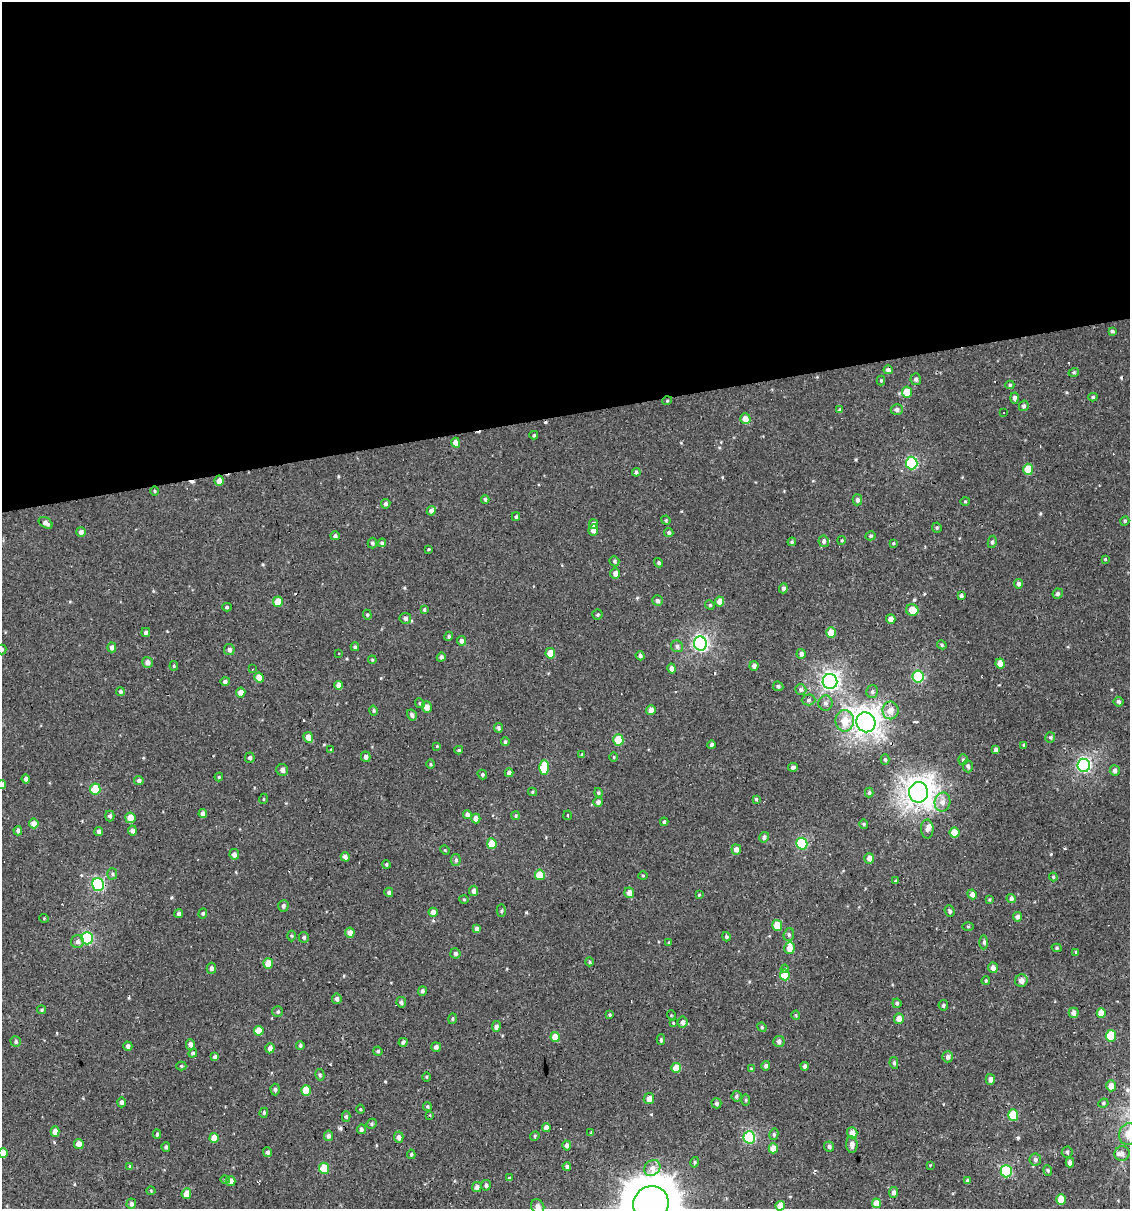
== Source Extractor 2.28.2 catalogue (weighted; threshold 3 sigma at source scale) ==
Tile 2 of 4 x 4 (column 2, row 1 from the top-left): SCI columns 1150-2277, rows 3623-4829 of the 4599 x 4829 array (HDU 1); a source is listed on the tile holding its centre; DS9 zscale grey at full resolution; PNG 1132 x 1211 px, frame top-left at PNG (2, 2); each listed source drawn as its Kron ellipse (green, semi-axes under 4 px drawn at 4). Shown black and unused: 34% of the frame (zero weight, under 2 of 3 exposures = <1% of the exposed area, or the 3 px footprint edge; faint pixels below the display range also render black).
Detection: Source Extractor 2.28.2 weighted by HDU 2 'WHT'; one run over the whole footprint, this tile lists its part. Background -2.67e-04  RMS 0.0035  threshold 0.0156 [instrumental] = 3 sigma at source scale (4.5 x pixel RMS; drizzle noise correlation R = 1.50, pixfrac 1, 0.0396/0.0396 arcsec/px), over >= 5 px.
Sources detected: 343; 13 cosmic-ray / hot-pixel residue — neither listed nor drawn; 3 inside a brighter listed object's ellipse — not listed separately; the other 327 listed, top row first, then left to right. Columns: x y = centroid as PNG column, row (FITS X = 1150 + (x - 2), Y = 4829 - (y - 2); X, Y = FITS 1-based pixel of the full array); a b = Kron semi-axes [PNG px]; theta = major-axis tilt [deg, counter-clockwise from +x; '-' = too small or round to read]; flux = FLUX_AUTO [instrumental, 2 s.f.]
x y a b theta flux
1112 331 4 3 - 0.47
888 370 4 4 - 1.2
1074 372 5 4 - 0.44
916 379 6 5 - 0.92
881 380 5 4 - 0.42
1010 385 4 4 - 0.46
907 392 5 5 - 5.3
1093 397 4 4 - 0.51
1015 398 5 4 - 1.3
667 401 5 3 - 0.31
1024 406 5 5 - 0.91
897 409 6 5 - 1.1
839 410 4 4 - 0.49
1003 413 2 2 - 0.26
745 419 5 5 - 2.7
534 435 4 3 - 0.46
456 443 5 4 - 3.1
912 463 6 6 - 29
1028 469 5 5 - 6
636 472 4 3 - 0.69
219 481 5 4 - 2.1
155 491 4 3 - 0.32
485 499 4 4 - 0.75
857 500 5 5 - 1.1
965 501 5 3 - 0.35
386 504 5 4 - 0.79
431 511 5 4 - 1.4
516 517 4 3 - 0.59
666 520 5 4 - 0.43
1125 521 5 4 - 0.47
46 523 7 5 -33 1.4
593 524 5 4 - 1.5
937 528 5 4 - 0.55
593 530 6 5 - 2.1
81 532 5 5 - 1.2
669 533 5 4 - 0.74
335 536 5 4 - 0.72
871 536 5 4 - 0.58
842 540 4 3 - 0.36
824 541 6 5 - 0.98
792 542 4 4 - 0.53
992 542 6 4 81 0.65
372 543 5 4 - 0.74
382 543 4 4 - 0.62
893 543 3 3 - 0.3
428 549 3 3 - 1.1
1105 559 4 4 - 0.32
614 561 5 4 - 0.58
659 563 5 4 - 0.56
615 573 5 5 - 1.8
1019 584 5 4 - 0.94
783 588 5 4 - 0.88
1058 594 5 5 - 0.79
961 596 4 4 - 0.88
657 600 5 5 - 1.1
720 601 5 4 - 2.9
278 602 5 5 - 4.7
710 605 5 4 - 0.42
227 607 5 4 - 0.49
424 609 4 3 - 0.45
912 610 6 5 - 4.4
367 615 5 4 - 0.48
597 615 5 5 - 0.58
405 618 6 5 - 1.1
891 619 5 4 - 2.1
146 632 4 4 - 0.92
831 633 5 5 - 4.5
449 636 5 4 - 0.59
461 641 5 4 - 1.5
700 643 7 6 - 73
942 645 5 4 - 0.48
677 646 6 6 - 0.99
112 647 5 4 - 1.3
355 647 4 3 - 0.53
2 649 5 5 - 0.52
229 650 5 5 - 1.1
338 653 3 2 - 0.46
550 653 5 4 - 4.5
801 654 5 4 - 1.2
640 656 4 4 - 0.9
441 657 4 4 - 0.99
372 660 4 4 - 0.34
147 662 5 5 - 1.7
1000 663 5 4 - 3.5
174 666 4 4 - 0.38
754 666 5 4 - 1.1
671 668 5 4 - 1.8
253 669 3 2 - 0.37
918 677 6 5 - 25
259 678 5 4 - 4.9
225 681 5 4 - 0.9
830 681 7 7 - 110
338 685 4 4 - 2
778 686 5 4 - 0.78
801 690 6 5 - 0.92
120 691 4 4 - 0.79
241 692 5 5 - 2.1
872 692 6 6 - 0.81
808 700 7 5 2 0.8
1119 702 5 4 - 0.76
420 703 5 4 - 0.47
826 703 7 7 - 1
427 707 5 5 - 2.5
651 710 5 4 - 2.2
890 710 9 8 - 3.3
373 711 5 4 - 0.47
412 715 6 4 -58 0.86
845 721 10 9 - 5.4
866 722 10 9 - 250
498 728 5 4 - 0.94
308 737 5 4 - 3.2
1050 737 5 5 - 0.57
618 740 5 5 - 9.3
505 742 4 4 - 0.63
712 745 4 4 - 0.79
1024 745 4 3 - 0.55
437 746 4 3 - 0.28
331 750 4 3 - 0.32
459 750 4 3 - 0.49
996 750 4 3 - 0.96
582 754 4 3 - 0.27
366 757 5 4 - 1.1
614 757 5 3 - 0.31
250 758 5 5 - 0.79
885 760 5 4 - 0.58
963 760 5 4 - 0.58
430 764 5 3 - 0.38
1084 765 6 6 - 59
968 766 6 5 - 0.89
793 767 5 4 - 0.94
544 768 7 5 89 11
282 770 6 6 - 1.2
1115 771 5 5 - 1.2
509 773 4 4 - 1.4
482 774 5 4 - 0.59
219 777 4 4 - 0.32
26 779 4 4 - 1.2
139 781 5 4 - 0.99
2 785 4 4 - 1.3
95 789 5 5 - 9.4
532 792 4 4 - 0.46
919 792 10 9 - 270
598 793 4 4 - 0.44
869 793 5 4 - 0.62
263 799 5 3 - 0.27
756 799 3 3 - 0.39
598 802 5 5 - 1.1
942 802 9 8 - 2.2
203 814 4 4 - 2
467 814 4 4 - 1.1
568 815 5 2 - 0.34
110 816 5 4 - 0.88
516 816 4 4 - 0.47
130 818 5 5 - 3.4
476 818 5 4 - 1.9
664 822 4 3 - 0.51
34 823 5 5 - 2.1
864 824 4 4 - 0.4
927 829 9 6 -89 1.3
132 830 5 4 - 1.5
18 831 5 4 - 0.89
99 832 4 4 - 1
954 833 5 5 - 4.9
764 837 5 5 - 0.97
492 844 5 5 - 5.8
802 844 6 5 - 23
736 849 5 5 - 1.7
445 850 5 4 - 0.35
234 854 5 4 - 1.4
345 857 4 4 - 1.7
869 858 5 5 - 1.7
456 860 6 5 - 0.79
386 864 4 4 - 0.5
112 874 5 5 - 0.55
540 875 5 5 - 5.6
643 875 5 3 - 0.35
1053 877 4 4 - 0.42
895 881 4 4 - 0.35
98 884 6 6 - 35
473 891 5 4 - 1.5
389 892 4 4 - 0.91
629 893 5 4 - 2.3
972 894 5 4 - 1.4
699 895 4 3 - 0.31
464 899 4 4 - 0.35
1011 899 4 4 - 0.99
989 900 4 4 - 0.36
283 906 6 5 - 0.87
501 911 6 4 88 0.53
950 911 6 4 -69 0.75
433 912 4 4 - 2.3
179 914 4 4 - 0.87
203 914 5 4 - 0.52
1017 917 5 4 - 1.1
44 918 5 3 - 0.26
777 925 5 5 - 6.2
968 926 5 3 - 0.34
477 929 4 4 - 1.7
350 933 5 5 - 2.4
789 935 6 5 - 0.65
291 936 5 3 - 0.39
304 937 5 5 - 0.63
726 937 5 4 - 0.55
87 938 6 5 - 33
77 942 6 6 - 1.2
669 942 4 4 - 0.36
984 942 7 3 -89 0.75
790 948 6 5 - 2.6
1057 948 5 4 - 0.55
1076 952 4 4 - 0.41
455 953 5 5 - 0.84
589 962 4 4 - 0.47
268 963 5 5 - 4.7
211 968 5 4 - 0.95
993 968 5 4 - 1.8
785 969 4 3 - 0.44
785 975 5 5 - 6.9
986 981 4 3 - 0.36
1021 981 6 6 - 2.2
422 991 5 4 - 0.83
337 999 5 4 - 1
401 1002 5 5 - 0.85
897 1003 4 4 - 0.62
943 1005 5 4 - 0.59
42 1010 4 4 - 0.46
278 1011 5 5 - 0.71
1074 1013 5 5 - 1.7
1101 1013 5 4 - 3.3
609 1015 3 3 - 1.1
671 1015 5 3 - 0.32
796 1015 4 4 - 0.38
452 1019 5 4 - 0.59
899 1019 5 5 - 2.4
682 1022 6 5 - 1.3
673 1023 4 3 - 0.29
496 1026 5 4 - 1.3
762 1027 5 4 - 0.5
259 1031 5 5 - 5.4
1111 1036 6 5 - 11
555 1037 5 4 - 4.4
661 1040 5 4 - 0.52
779 1041 6 5 - 1
16 1042 5 5 - 0.63
403 1042 4 3 - 0.67
190 1044 5 4 - 1.2
300 1045 4 4 - 0.58
128 1046 4 4 - 1
436 1047 5 4 - 1.2
270 1048 5 4 - 1.9
378 1051 4 4 - 0.63
193 1053 5 3 - 0.57
215 1057 4 4 - 1
948 1057 5 5 - 1.2
894 1063 6 4 -80 0.65
181 1066 5 4 - 0.5
766 1066 5 4 - 0.84
805 1066 4 4 - 0.81
676 1068 5 4 - 4.3
751 1069 4 4 - 0.3
320 1075 6 4 -77 0.53
427 1077 5 3 - 0.33
990 1079 5 4 - 1.4
1111 1086 5 4 - 2.5
275 1090 6 4 -89 0.72
306 1091 5 5 - 6.9
736 1096 5 5 - 0.68
649 1099 5 5 - 1.9
746 1100 6 4 90 0.41
121 1102 5 4 - 0.95
716 1103 5 5 - 0.68
1103 1103 5 4 - 0.5
427 1106 4 4 - 0.55
360 1109 4 4 - 0.37
264 1113 5 4 - 0.48
430 1115 3 3 - 0.28
1013 1115 5 5 - 13
346 1117 5 4 - 0.52
372 1124 5 4 - 0.56
546 1127 4 4 - 1.8
361 1129 5 4 - 0.84
55 1131 5 4 - 2.2
591 1132 4 2 - 0.25
852 1133 5 5 - 2.6
157 1134 4 4 - 0.6
774 1134 6 4 78 0.57
1128 1134 11 9 75 4.9
328 1136 5 4 - 1.1
535 1136 5 4 - 0.39
399 1137 6 5 - 1.2
749 1137 6 5 - 27
214 1138 5 4 - 4.1
79 1144 5 5 - 2.3
567 1145 5 4 - 1.1
852 1145 8 5 -86 1.8
829 1146 5 5 - 0.82
166 1147 5 4 - 0.63
773 1148 5 4 - 3.6
268 1152 5 4 - 0.88
1067 1152 5 5 - 0.59
3 1153 5 4 - 4.1
411 1154 5 3 - 0.59
1122 1154 7 7 - 1.3
1035 1159 6 6 - 0.94
695 1162 5 4 - 0.48
1070 1163 5 4 - 1.5
930 1165 4 4 - 0.28
130 1166 4 4 - 0.35
567 1166 4 4 - 0.73
324 1168 5 5 - 8.2
652 1168 9 7 41 2.2
1048 1170 5 4 - 0.47
1006 1171 6 5 - 25
509 1178 4 4 - 0.51
225 1180 4 3 - 0.29
231 1181 5 5 - 2.2
967 1181 4 3 - 0.74
486 1185 5 5 - 0.84
477 1187 5 5 - 1.4
151 1191 4 4 - 0.33
894 1192 5 4 - 1.4
186 1194 5 5 - 3.3
1061 1199 5 4 - 4.7
876 1203 5 4 - 3.8
131 1204 5 5 - 1
651 1204 18 17 - 1500
538 1206 7 6 - 2.1
780 1206 5 4 - 3.9
Overlapping masked pixels (flux is a lower limit): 2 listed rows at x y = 259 678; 651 1204
Isophote crosses this tile's border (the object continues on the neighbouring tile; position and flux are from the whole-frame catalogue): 7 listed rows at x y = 2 649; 2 785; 1128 1134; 3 1153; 651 1204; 538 1206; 780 1206